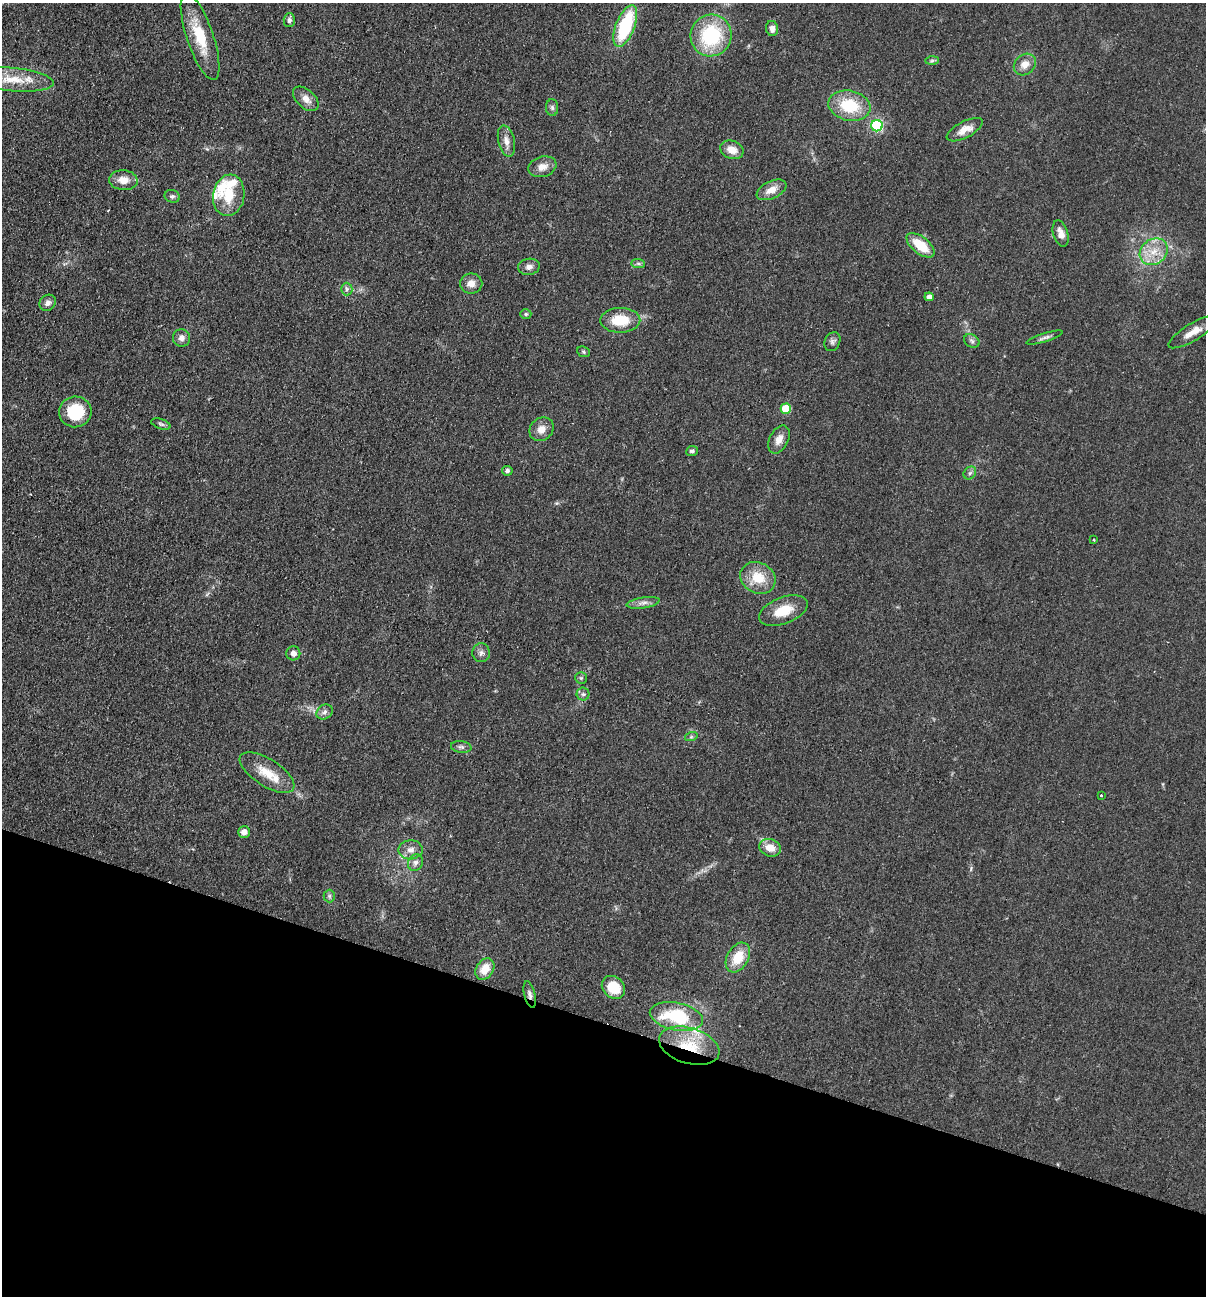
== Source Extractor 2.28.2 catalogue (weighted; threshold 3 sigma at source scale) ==
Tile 15 of 4 x 4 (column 3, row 4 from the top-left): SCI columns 2716-3919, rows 19-1312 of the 5308 x 5212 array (HDU 1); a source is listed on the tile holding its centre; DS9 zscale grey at full resolution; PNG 1208 x 1298 px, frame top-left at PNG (2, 3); each listed source drawn as its Kron ellipse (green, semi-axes under 4 px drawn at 4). Shown black and unused: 21% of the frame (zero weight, under 2 of 3 exposures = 3% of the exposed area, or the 3 px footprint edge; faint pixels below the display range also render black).
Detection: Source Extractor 2.28.2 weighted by HDU 2 'WHT'; one run over the whole footprint, this tile lists its part. Background 0.0596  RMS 0.0088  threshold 0.0398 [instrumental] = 3 sigma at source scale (4.5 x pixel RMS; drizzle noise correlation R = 1.50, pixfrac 1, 0.05/0.05 arcsec/px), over >= 5 px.
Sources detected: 74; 1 cosmic-ray / hot-pixel residue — neither listed nor drawn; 4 inside a brighter listed object's ellipse — not listed separately; the other 69 listed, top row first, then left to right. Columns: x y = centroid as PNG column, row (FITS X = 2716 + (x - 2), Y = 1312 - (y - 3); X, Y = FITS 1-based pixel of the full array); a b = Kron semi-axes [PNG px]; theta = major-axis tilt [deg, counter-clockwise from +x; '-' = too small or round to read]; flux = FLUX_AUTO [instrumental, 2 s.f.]
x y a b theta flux
289 20 7 5 89 2.7
625 26 22 9 69 62
772 29 8 6 -80 4.9
711 35 21 20 - 63
200 37 45 13 -71 32
932 61 7 4 1 1.4
1025 64 12 9 43 8.2
13 79 41 11 -5 23
306 99 15 9 -42 6.7
849 106 21 15 -11 37
552 107 8 6 -88 2.3
877 126 6 5 - 100
965 130 20 8 27 9.2
506 141 16 8 -77 6.4
732 150 12 9 -21 9.1
542 167 14 10 17 8
123 180 14 10 -4 10
771 190 16 8 26 9.1
229 195 21 15 81 22
172 196 8 6 -20 2.2
1061 233 13 7 -73 6.5
920 245 17 8 -38 22
1154 252 15 12 39 15
638 263 7 4 -1 1.8
529 267 11 8 10 4.4
471 283 11 10 - 7.1
347 289 6 5 - 2.2
929 297 5 4 - 5.4
48 303 9 7 45 3.7
526 314 5 5 - 1.3
620 320 20 12 1 24
1193 332 28 8 31 12
181 338 9 8 - 4.7
1044 338 18 4 18 3
972 341 8 6 -29 2.4
832 342 10 7 63 2.9
583 352 6 5 - 1.4
786 409 5 5 - 30
75 412 16 15 - 31
161 424 10 5 -19 2
541 429 13 11 41 7.6
779 439 15 9 63 7.7
692 451 6 5 - 2
507 471 5 5 - 2.1
970 473 7 5 47 2
1094 540 3 3 - 0.87
758 578 18 15 -30 21
643 603 17 5 9 4.6
783 611 25 13 21 20
293 653 7 7 - 4
481 653 9 9 - 3.6
581 678 6 6 - 1.6
583 694 6 6 - 2.3
325 712 8 7 - 3.2
691 737 6 4 18 1.3
461 747 10 6 -7 2.6
267 773 31 13 -33 20
1101 795 3 2 - 4.1
244 832 6 5 - 4.9
770 848 11 8 -19 11
411 850 12 9 3 6.2
415 862 8 7 - 3.3
329 896 6 6 - 1.8
738 957 16 10 60 20
485 969 11 8 58 14
613 987 13 10 -42 22
530 994 13 5 -76 3.4
676 1016 27 13 -11 56
689 1046 31 17 -17 36
Overlapping masked pixels (flux is a lower limit): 2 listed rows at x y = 530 994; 689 1046